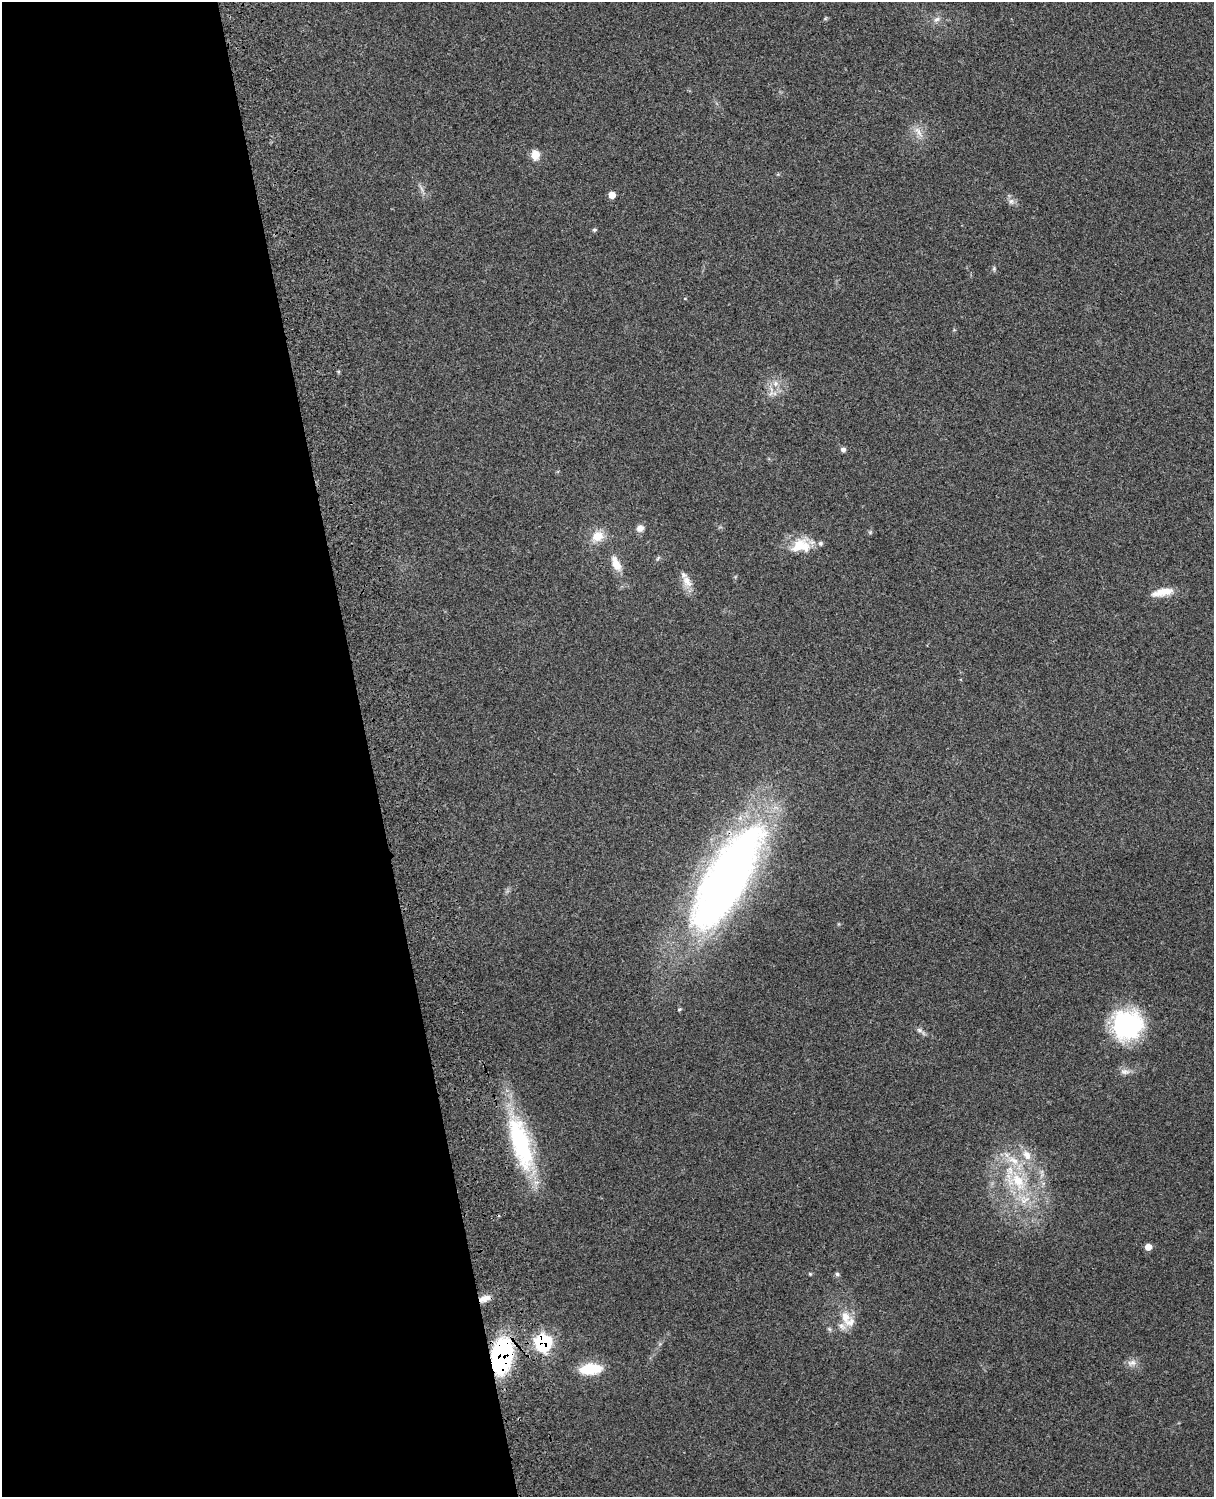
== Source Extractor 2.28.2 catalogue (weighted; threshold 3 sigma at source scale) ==
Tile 5 of 4 x 3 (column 1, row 2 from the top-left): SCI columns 121-1332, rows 1660-3154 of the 5089 x 4928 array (HDU 1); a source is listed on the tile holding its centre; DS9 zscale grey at full resolution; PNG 1216 x 1499 px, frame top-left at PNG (2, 2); no overlay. Shown black and unused: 30% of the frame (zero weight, under 3 of 4 exposures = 6% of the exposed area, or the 3 px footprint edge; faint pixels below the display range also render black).
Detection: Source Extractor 2.28.2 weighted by HDU 2 'WHT'; one run over the whole footprint, this tile lists its part. Background 0.261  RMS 0.0089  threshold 0.0402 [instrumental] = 3 sigma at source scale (4.5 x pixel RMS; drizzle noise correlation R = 1.50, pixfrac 1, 0.05/0.05 arcsec/px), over >= 5 px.
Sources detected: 39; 6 inside a brighter listed object's ellipse — not listed separately; the other 33 listed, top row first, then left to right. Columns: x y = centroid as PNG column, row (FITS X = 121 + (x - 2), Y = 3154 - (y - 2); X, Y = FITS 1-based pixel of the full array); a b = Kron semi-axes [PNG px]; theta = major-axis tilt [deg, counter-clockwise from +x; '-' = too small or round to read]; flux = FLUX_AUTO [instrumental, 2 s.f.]
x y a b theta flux
937 19 9 6 30 3.4
918 132 20 6 -57 6.1
535 155 11 9 -85 9
612 195 6 6 - 8.3
1011 201 7 7 - 3.1
594 230 6 5 - 1.2
994 268 8 4 90 1.4
775 383 9 8 - 5.1
843 450 7 6 - 2.7
640 528 8 7 - 5.7
597 536 16 13 24 14
799 545 27 17 26 22
658 558 7 4 53 1.3
616 564 22 10 -64 11
687 582 18 10 -59 9.3
1162 592 29 9 11 13
727 879 103 33 60 730
679 1009 5 4 - 1.1
1127 1025 30 30 - 110
919 1030 8 6 -28 2.6
1125 1072 14 8 -2 4.9
521 1143 68 22 -74 110
1027 1155 15 10 -59 9.5
1018 1181 28 15 -58 37
1148 1247 5 5 - 9
810 1274 5 4 - 0.98
837 1274 6 5 - 1.7
485 1298 14 7 19 6.7
845 1317 16 13 -69 12
543 1343 9 8 - 190
502 1356 24 14 82 170
1132 1363 13 8 2 5.2
591 1369 22 11 5 30
Overlapping masked pixels (flux is a lower limit): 5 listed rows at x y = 727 879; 521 1143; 485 1298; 543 1343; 502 1356